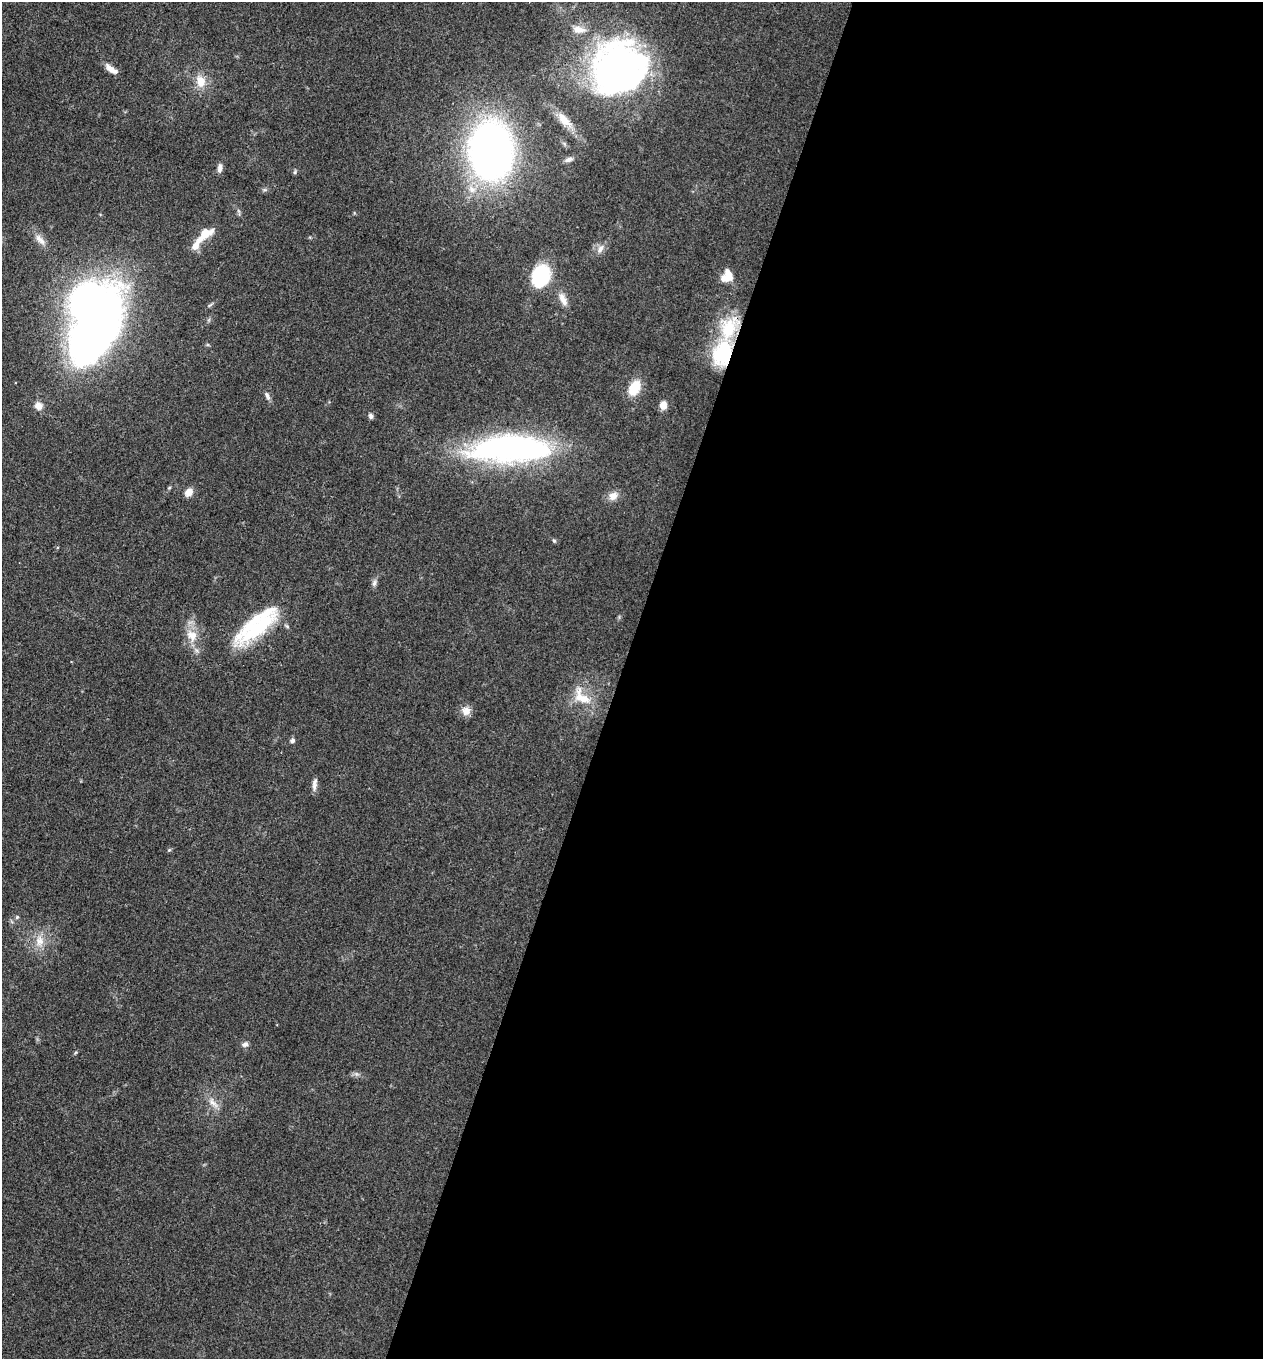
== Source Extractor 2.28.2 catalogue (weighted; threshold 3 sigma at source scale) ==
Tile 12 of 4 x 4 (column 4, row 3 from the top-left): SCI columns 4048-5308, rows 1359-2715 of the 5442 x 5431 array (HDU 1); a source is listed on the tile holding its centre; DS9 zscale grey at full resolution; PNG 1265 x 1361 px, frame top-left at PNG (2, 2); no overlay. Shown black and unused: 51% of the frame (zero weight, under 3 of 4 exposures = <1% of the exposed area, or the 3 px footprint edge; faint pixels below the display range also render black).
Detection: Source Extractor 2.28.2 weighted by HDU 2 'WHT'; one run over the whole footprint, this tile lists its part. Background 0.0948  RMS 0.0059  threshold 0.0267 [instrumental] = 3 sigma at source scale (4.5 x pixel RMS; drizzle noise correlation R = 1.50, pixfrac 1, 0.05/0.05 arcsec/px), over >= 5 px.
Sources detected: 46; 2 inside a brighter object's white glare — not listed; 3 inside a brighter listed object's ellipse — not listed separately; the other 41 listed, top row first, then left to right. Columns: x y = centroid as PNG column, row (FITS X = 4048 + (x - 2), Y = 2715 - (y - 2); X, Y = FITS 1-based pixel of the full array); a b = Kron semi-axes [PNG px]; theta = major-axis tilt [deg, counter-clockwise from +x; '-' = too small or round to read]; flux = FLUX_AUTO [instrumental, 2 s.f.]
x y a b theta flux
578 29 20 10 -10 7.2
617 68 48 44 43 280
111 69 16 6 -35 4.6
201 81 16 12 -71 8.8
564 120 26 10 -47 8.9
491 151 44 34 -89 330
569 159 11 6 24 2.1
220 168 11 6 84 2.6
295 172 6 4 89 0.88
265 190 7 4 0 1
204 234 25 11 38 10
40 239 19 8 -46 5
600 249 13 7 57 3.5
728 275 16 9 -72 6.1
541 276 22 17 68 40
563 299 19 8 -67 5.1
210 305 8 3 32 0.96
96 326 80 37 61 370
722 353 32 22 68 39
634 388 14 9 65 19
267 396 12 5 -68 2
663 405 9 8 - 4.7
38 406 10 9 - 4.3
371 416 8 6 -69 1.6
510 449 74 25 2 200
169 488 5 3 - 0.57
189 492 8 7 - 5.4
613 496 12 10 44 5
554 541 6 4 -42 0.9
374 583 9 6 80 1.9
257 625 66 22 38 51
192 635 18 14 -57 10
582 697 33 17 -47 16
466 711 11 11 - 4.7
292 741 7 6 - 1.5
314 784 16 5 84 2.7
169 850 5 4 - 0.77
17 917 6 5 - 0.92
40 941 17 11 -89 7.5
245 1044 8 6 16 2.1
213 1103 19 8 -50 5.2
Overlapping masked pixels (flux is a lower limit): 1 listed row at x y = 722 353